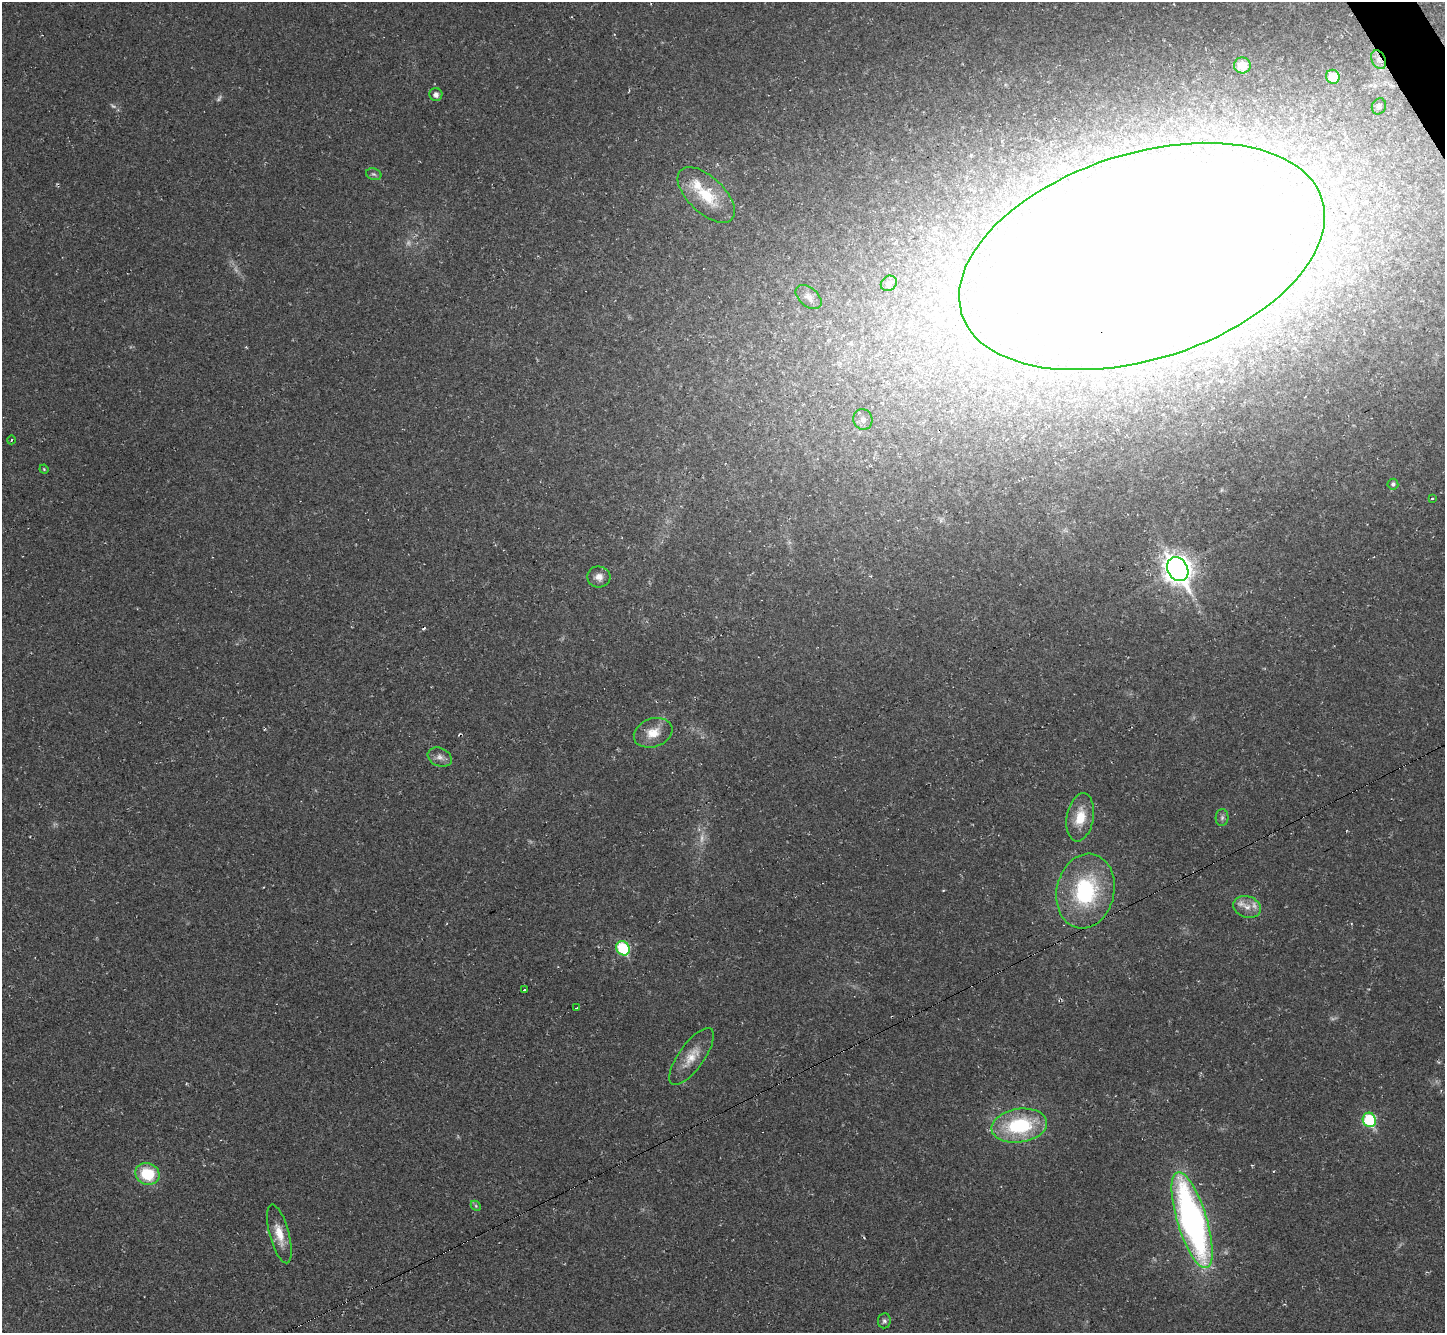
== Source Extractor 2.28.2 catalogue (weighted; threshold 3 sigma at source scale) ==
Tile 10 of 4 x 4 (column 2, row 3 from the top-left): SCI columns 1444-2886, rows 1619-2949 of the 5772 x 5763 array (HDU 1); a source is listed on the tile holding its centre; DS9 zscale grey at full resolution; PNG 1447 x 1335 px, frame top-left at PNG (2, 2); each listed source drawn as its Kron ellipse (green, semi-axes under 4 px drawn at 4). Shown black and unused: <1% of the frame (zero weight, under 2 of 3 exposures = <1% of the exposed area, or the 3 px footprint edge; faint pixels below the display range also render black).
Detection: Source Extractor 2.28.2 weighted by HDU 2 'WHT'; one run over the whole footprint, this tile lists its part. Background 0.045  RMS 0.0066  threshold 0.0299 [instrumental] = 3 sigma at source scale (4.5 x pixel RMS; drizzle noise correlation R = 1.50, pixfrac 1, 0.05/0.05 arcsec/px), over >= 5 px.
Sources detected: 52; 7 too faint to see at this stretch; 4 inside a brighter object's white glare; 6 cosmic-ray / hot-pixel residue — neither listed nor drawn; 1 inside a brighter listed object's ellipse — not listed separately; the other 34 listed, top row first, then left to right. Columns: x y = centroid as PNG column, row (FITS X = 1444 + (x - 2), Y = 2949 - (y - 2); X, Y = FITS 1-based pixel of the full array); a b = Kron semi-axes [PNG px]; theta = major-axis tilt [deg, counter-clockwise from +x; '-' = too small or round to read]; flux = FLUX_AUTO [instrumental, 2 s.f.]
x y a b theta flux
1379 60 10 6 -62 3.4
1242 65 8 8 - 13
1333 77 7 6 - 16
436 94 6 6 - 3.4
1379 106 8 7 - 1.9
374 174 8 5 -20 1.7
706 195 35 18 -44 31
1142 256 189 103 18 3400
889 283 8 7 - 2.3
809 297 15 9 -40 4.7
863 419 10 9 - 3.8
11 440 4 2 - 0.51
44 469 4 4 - 0.68
1393 484 5 5 - 1.7
1432 498 3 3 - 1.2
1178 569 12 10 -59 720
599 577 12 10 -6 5.3
653 733 20 14 20 11
440 757 12 9 -23 4
1080 817 24 13 80 15
1222 818 8 6 88 1.8
1085 891 38 28 77 65
1247 907 14 10 -18 6.6
623 948 7 6 - 48
524 990 3 3 - 2.9
576 1008 3 3 - 3.9
692 1056 34 12 54 13
1369 1120 7 6 - 52
1019 1126 28 17 8 53
147 1174 12 10 -22 27
476 1206 6 4 -47 1
1192 1220 50 14 -73 250
279 1234 30 10 -75 12
884 1321 7 6 - 1.7
Overlapping masked pixels (flux is a lower limit): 2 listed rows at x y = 1379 60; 1142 256